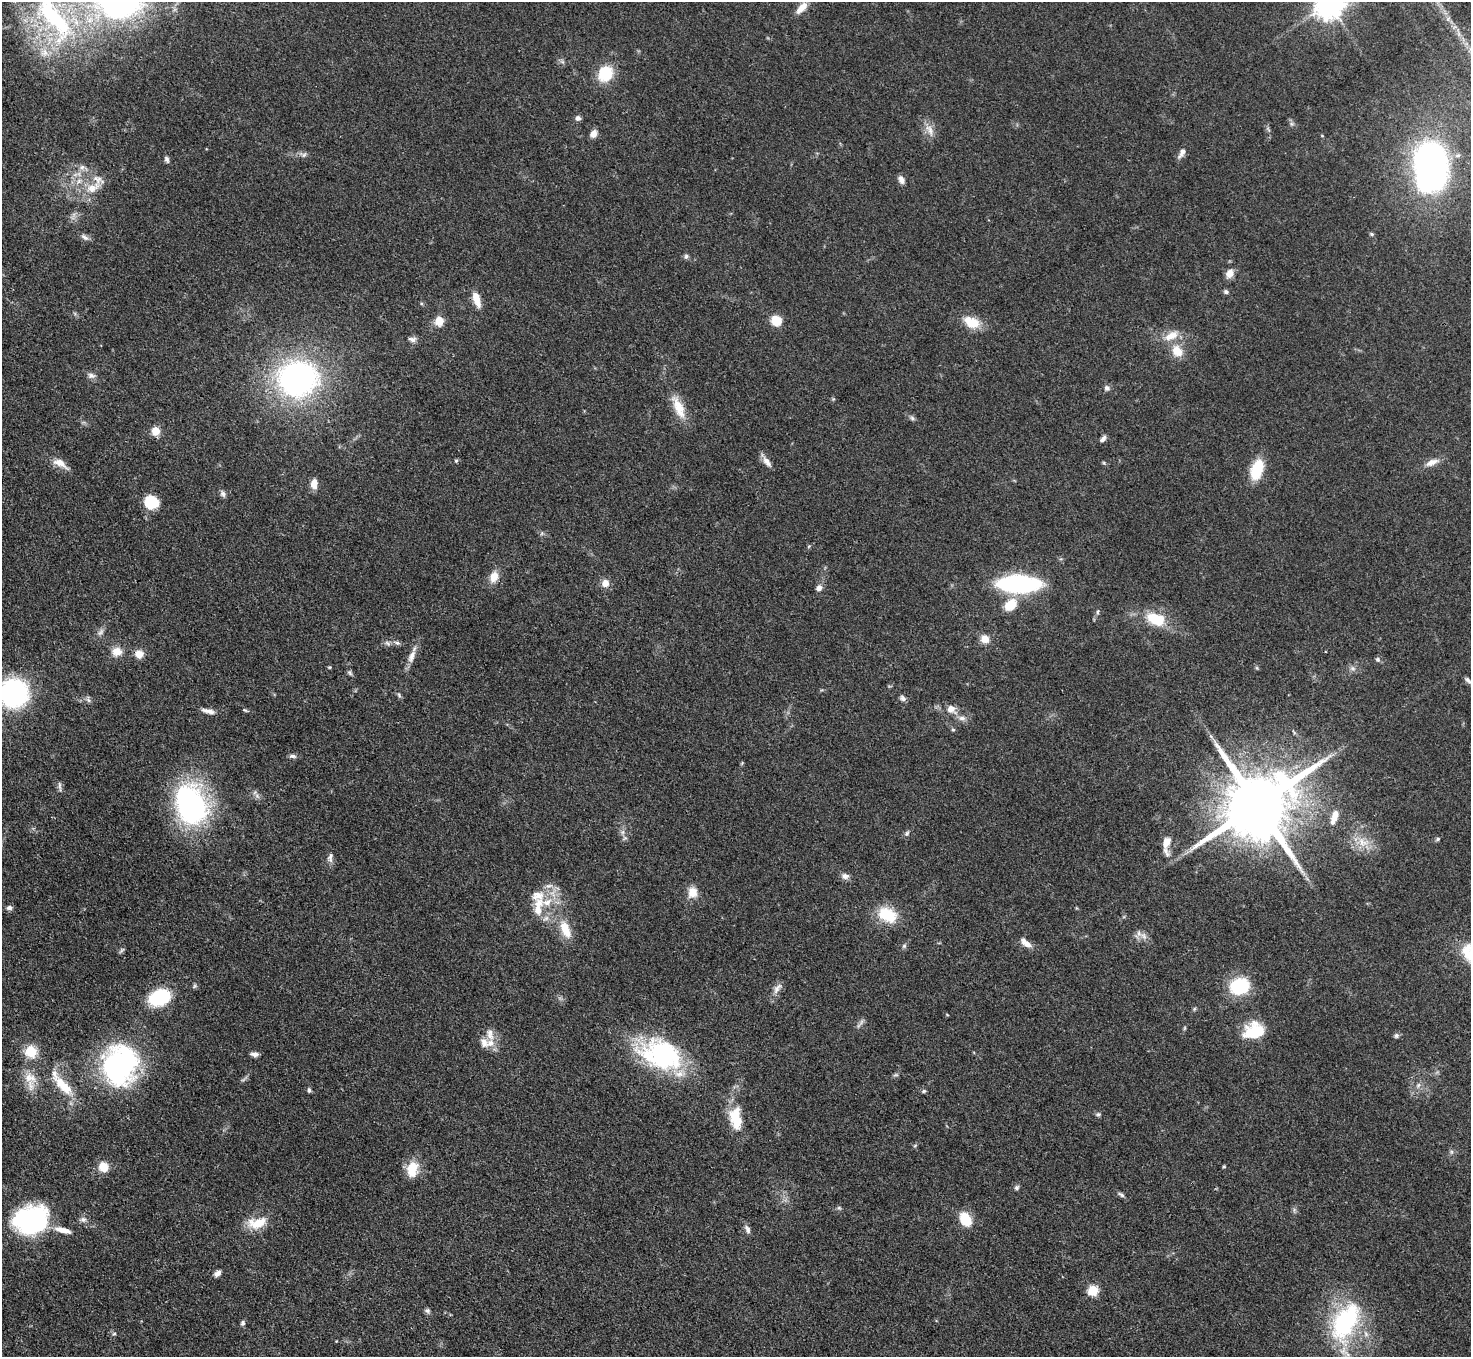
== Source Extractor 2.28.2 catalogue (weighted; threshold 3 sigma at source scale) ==
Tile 7 of 4 x 4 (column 3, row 2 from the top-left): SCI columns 2939-4407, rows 3006-4360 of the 5877 x 5870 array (HDU 1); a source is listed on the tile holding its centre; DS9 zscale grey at full resolution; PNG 1473 x 1359 px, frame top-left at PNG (2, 2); no overlay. Shown black and unused: <1% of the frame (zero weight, under 3 of 4 exposures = <1% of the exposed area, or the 3 px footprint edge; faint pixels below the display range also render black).
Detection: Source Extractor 2.28.2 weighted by HDU 2 'WHT'; one run over the whole footprint, this tile lists its part. Background 0.0533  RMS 0.005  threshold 0.0226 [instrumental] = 3 sigma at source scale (4.5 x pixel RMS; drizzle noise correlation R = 1.50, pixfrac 1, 0.05/0.05 arcsec/px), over >= 5 px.
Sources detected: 149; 1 too faint to see at this stretch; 1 inside a brighter object's white glare — not listed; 11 inside a brighter listed object's ellipse — not listed separately; the other 136 listed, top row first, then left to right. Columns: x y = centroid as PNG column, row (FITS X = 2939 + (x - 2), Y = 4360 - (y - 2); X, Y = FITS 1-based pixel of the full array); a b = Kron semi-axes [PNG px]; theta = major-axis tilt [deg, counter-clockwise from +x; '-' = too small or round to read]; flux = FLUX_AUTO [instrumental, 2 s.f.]
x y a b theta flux
119 3 51 35 -1 140
1329 3 10 9 - 800
802 8 20 9 46 5.9
54 16 90 37 -63 100
1459 34 7 4 -72 1.4
605 73 13 11 60 21
578 118 7 7 - 1.5
930 130 19 8 -66 4.5
593 134 8 6 63 3.8
1322 136 5 3 - 0.39
1182 153 15 6 59 2.7
304 155 8 5 53 1.2
167 159 8 5 -69 1.4
1431 166 42 28 -90 190
82 167 9 7 45 2.3
901 180 10 6 -64 2.4
93 188 24 12 24 9.4
1372 234 6 4 -27 0.8
85 237 13 6 -37 1.9
686 256 7 5 74 1.1
1229 273 11 8 62 4.1
1226 292 6 5 - 1.2
476 299 17 7 -73 7.3
776 320 9 8 - 11
439 321 6 5 - 15
971 322 21 13 -25 11
1171 336 20 10 26 7.1
412 339 11 6 -8 2
1177 351 15 12 -51 8.1
91 375 11 7 -12 2.1
298 379 41 36 5 130
1107 388 7 7 - 1.6
678 407 34 12 -66 11
912 418 7 5 -45 1.1
156 431 9 8 - 6.1
1103 439 9 5 49 1.7
456 461 5 4 - 0.72
767 462 15 7 -51 3.4
1432 462 20 8 22 4.4
60 463 22 8 -30 5.4
1257 469 16 10 72 23
314 484 10 7 86 5.1
223 494 9 7 -63 1.6
151 502 13 12 - 16
494 577 15 10 73 5.6
605 583 10 9 - 3.9
1019 584 26 10 -1 130
819 588 7 6 - 2.7
1010 605 18 13 42 9.5
1098 612 7 3 81 0.78
1156 619 22 13 -20 17
985 639 9 9 - 4.9
387 643 9 5 -45 1.2
397 643 7 5 -41 1.2
117 652 13 11 6 5.4
139 654 10 9 - 4.6
412 656 19 8 67 4.4
1378 660 6 6 - 1.2
329 667 4 4 - 0.51
1257 668 6 4 -71 0.6
1353 668 8 6 -21 1.6
350 673 7 6 - 1
1468 680 9 5 -49 1.4
14 693 25 24 - 81
399 695 7 4 -48 0.9
903 698 8 6 -39 1.7
88 699 9 5 -80 1.3
951 709 9 8 - 4.2
245 710 8 3 -22 0.67
208 711 19 6 -13 3
962 718 10 6 -7 2.2
953 730 6 4 0 0.61
292 756 10 5 -4 1.5
742 763 5 4 - 0.54
60 786 15 3 -83 1.1
257 796 8 6 -68 1.6
1258 805 20 16 35 6200
191 806 40 27 -66 120
1335 815 13 8 72 5.8
623 832 7 4 89 1.4
907 833 7 5 74 1.1
1438 839 7 4 28 0.83
1167 842 13 8 71 5.2
1363 842 18 12 -15 8.4
330 857 15 6 87 2.2
845 876 9 7 -11 2.5
692 892 13 11 85 6.3
538 895 20 19 - 10
9 908 8 6 -2 1.6
887 915 23 15 -25 19
565 929 25 11 -67 10
1144 936 12 8 -48 3.1
1027 944 11 8 -33 2.9
904 946 6 6 - 0.99
122 950 10 4 45 0.91
194 986 7 5 37 0.89
1240 986 22 18 16 24
777 988 17 7 56 3.2
160 997 17 12 21 40
1194 1009 6 4 47 0.68
861 1022 11 4 61 1.4
1185 1028 6 4 89 0.59
1253 1031 25 19 23 18
490 1034 19 10 -81 5.2
1396 1036 7 6 - 1.1
31 1052 9 9 - 16
254 1054 9 5 -3 2.1
661 1055 49 32 -21 69
120 1065 47 39 77 88
896 1075 8 4 0 0.85
30 1078 20 14 -27 8.5
1418 1085 7 6 - 1.4
63 1086 36 13 -46 15
309 1090 6 5 - 0.99
924 1091 7 4 27 0.8
1098 1114 6 6 - 0.98
735 1116 22 14 80 14
915 1146 5 3 - 0.53
103 1167 11 11 - 7
1224 1167 5 3 - 0.56
412 1169 19 13 79 11
1016 1188 7 5 46 1.1
1121 1195 9 5 -32 1.3
839 1208 6 4 -18 0.74
83 1219 9 7 0 1.9
965 1219 13 9 -59 14
31 1220 36 28 17 69
257 1223 26 13 12 11
747 1229 12 6 -69 1.9
63 1230 23 7 -14 5.5
217 1273 8 6 38 2.4
1093 1290 5 5 - 33
427 1311 8 6 -21 1.2
1345 1322 53 28 63 60
243 1323 7 6 - 1.1
114 1334 5 5 - 0.75
Isophote crosses this tile's border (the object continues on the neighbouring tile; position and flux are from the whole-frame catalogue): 5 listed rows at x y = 119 3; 1329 3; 54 16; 1431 166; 14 693